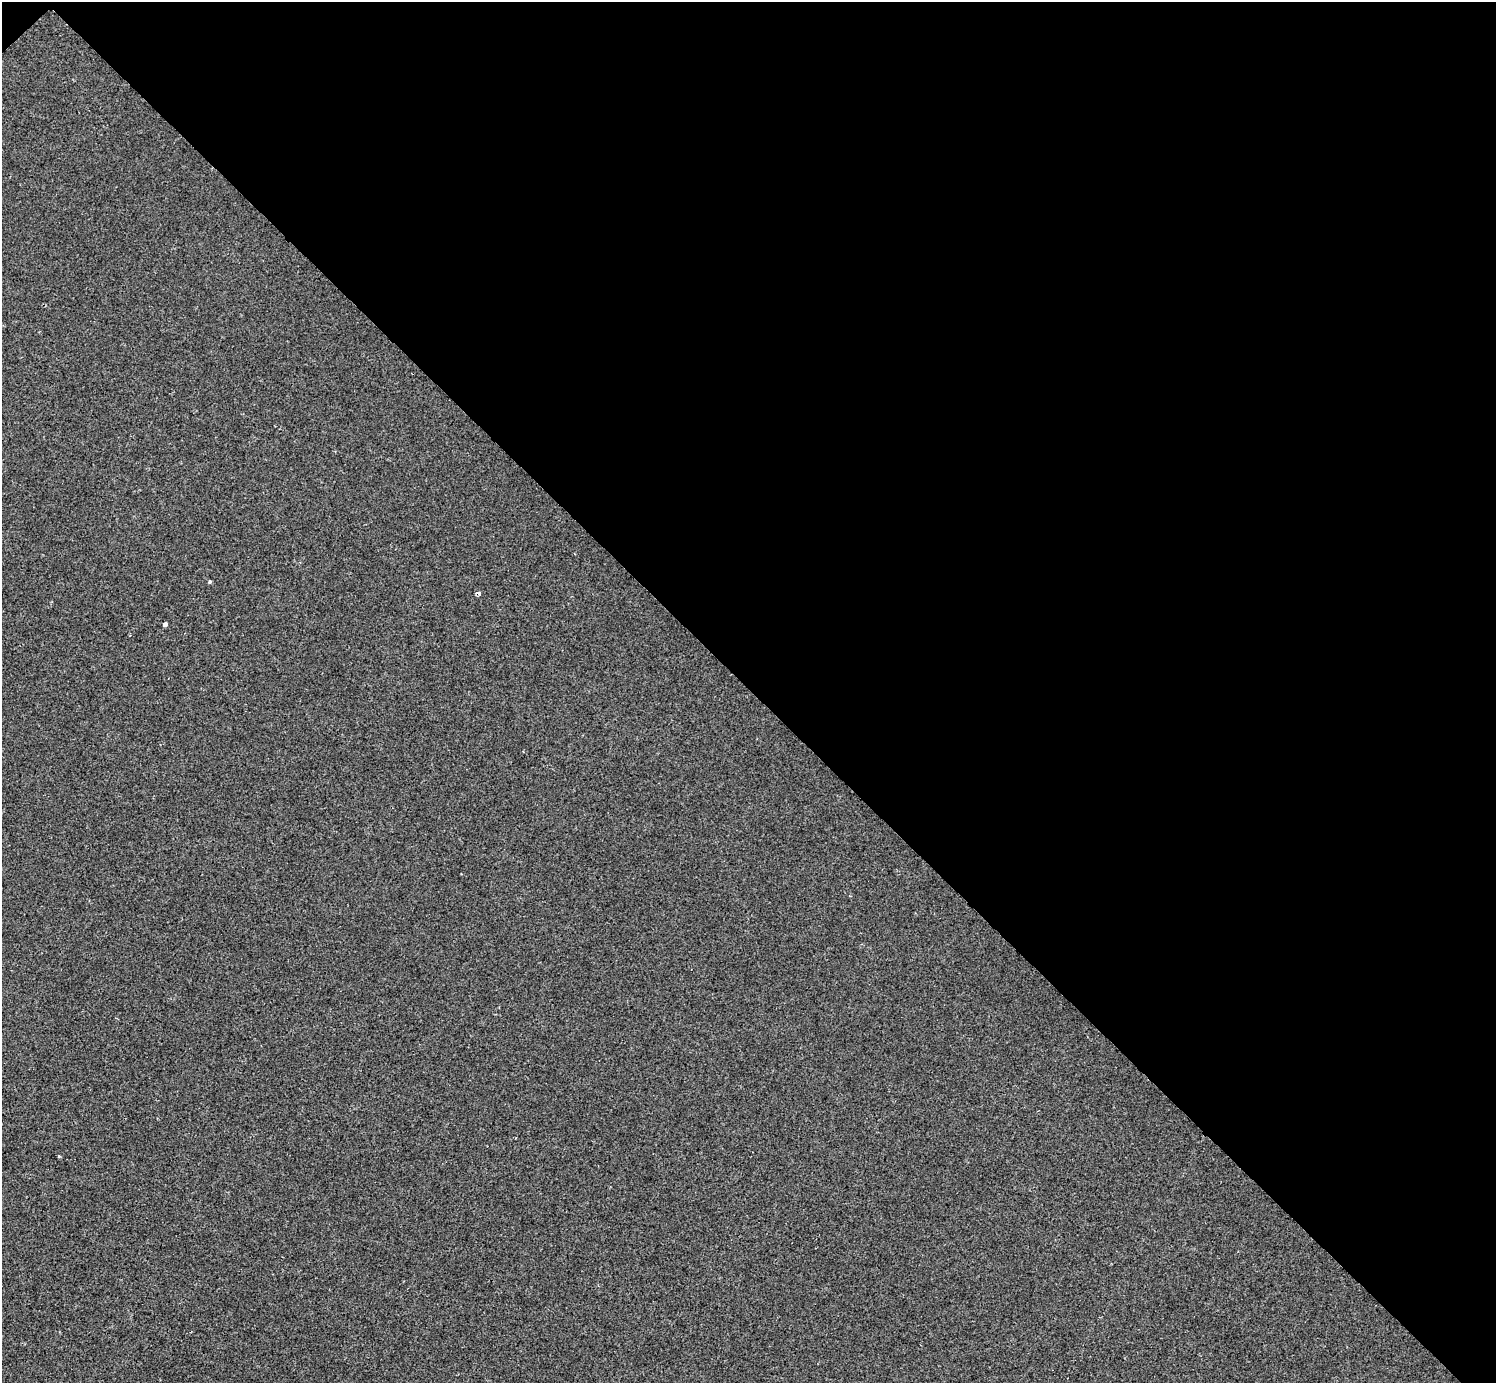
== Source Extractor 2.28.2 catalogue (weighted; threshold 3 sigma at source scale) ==
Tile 3 of 4 x 4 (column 3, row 1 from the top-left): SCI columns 2995-4488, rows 4445-5825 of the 5984 x 5984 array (HDU 1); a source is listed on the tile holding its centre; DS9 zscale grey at full resolution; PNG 1498 x 1385 px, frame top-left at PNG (2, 2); no overlay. Shown black and unused: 50% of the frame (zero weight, under 2 of 3 exposures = <1% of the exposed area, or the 3 px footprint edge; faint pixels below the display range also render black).
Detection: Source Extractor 2.28.2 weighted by HDU 2 'WHT'; one run over the whole footprint, this tile lists its part. Background -3.22e-04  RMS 0.0049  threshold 0.0223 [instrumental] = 3 sigma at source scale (4.5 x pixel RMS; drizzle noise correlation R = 1.50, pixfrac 1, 0.05/0.05 arcsec/px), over >= 5 px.
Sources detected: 3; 1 cosmic-ray / hot-pixel residue — not listed; the other 2 listed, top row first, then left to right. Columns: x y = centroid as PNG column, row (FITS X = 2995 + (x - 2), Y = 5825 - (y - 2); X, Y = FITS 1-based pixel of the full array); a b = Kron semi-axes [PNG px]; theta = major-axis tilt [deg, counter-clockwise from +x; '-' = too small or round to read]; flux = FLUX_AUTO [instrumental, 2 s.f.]
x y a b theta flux
210 582 4 4 - 0.71
165 624 4 4 - 8.1